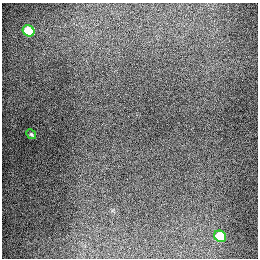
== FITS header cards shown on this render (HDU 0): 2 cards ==
NAXIS1  =                  256
NAXIS2  =                  256

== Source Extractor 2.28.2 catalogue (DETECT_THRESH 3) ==
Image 256 x 256 px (HDU 0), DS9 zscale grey, 1 PNG px = 1 image px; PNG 260 x 260 px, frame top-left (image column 1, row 256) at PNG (2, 3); each listed source drawn as its Kron ellipse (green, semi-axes under 4 px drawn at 4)
Background 1280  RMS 27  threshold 79.6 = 3 sigma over >= 5 px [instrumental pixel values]
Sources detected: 3; all 3 listed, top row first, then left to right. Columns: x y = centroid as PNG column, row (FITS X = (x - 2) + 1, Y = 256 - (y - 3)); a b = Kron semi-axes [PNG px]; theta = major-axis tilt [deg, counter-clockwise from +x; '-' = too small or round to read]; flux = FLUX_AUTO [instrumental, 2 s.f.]
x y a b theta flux
29 31 6 5 - 89000
31 134 5 4 - 2500
220 236 6 5 - 72000